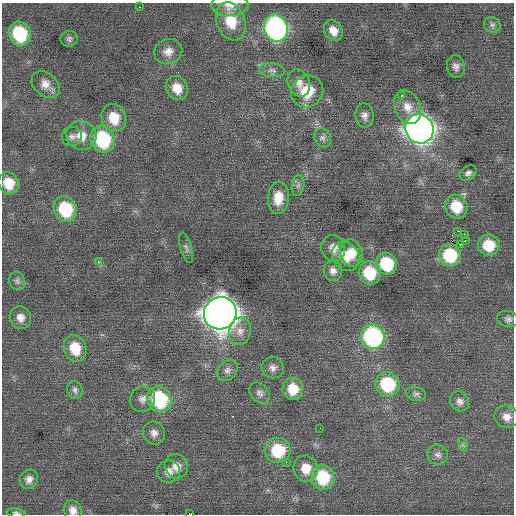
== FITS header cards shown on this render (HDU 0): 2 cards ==
NAXIS1  =                  512 / Axis length
NAXIS2  =                  512 / Axis length

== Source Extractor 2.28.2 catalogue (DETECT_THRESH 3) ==
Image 512 x 512 px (HDU 0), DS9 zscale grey, 1 PNG px = 1 image px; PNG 516 x 516 px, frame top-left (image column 1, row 512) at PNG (2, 3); each listed source drawn as its Kron ellipse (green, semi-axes under 4 px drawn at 4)
Background 0.0518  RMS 0.73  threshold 2.2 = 3 sigma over >= 5 px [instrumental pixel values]
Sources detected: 77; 1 with non-positive FLUX_AUTO (blend fragments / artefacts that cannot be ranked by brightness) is neither listed nor drawn; the other 76 listed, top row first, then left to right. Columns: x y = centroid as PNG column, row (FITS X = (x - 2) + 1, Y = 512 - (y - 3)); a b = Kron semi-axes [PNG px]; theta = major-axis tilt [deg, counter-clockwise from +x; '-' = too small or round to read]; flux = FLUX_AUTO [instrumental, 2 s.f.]
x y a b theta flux
230 5 18 11 2 680
139 7 2 2 - 44
231 21 20 14 -69 1400
492 25 8 7 - 150
276 28 14 11 -68 18000
333 31 11 9 -58 550
20 34 12 10 -67 3400
69 39 9 7 18 150
168 51 14 12 22 490
456 66 11 9 -82 250
272 70 13 7 -6 240
299 83 14 11 -67 440
46 84 16 11 -40 500
177 88 12 10 -58 740
307 91 17 15 38 1400
401 95 3 3 - 51
407 107 17 13 -67 690
364 116 12 9 -83 280
114 118 14 12 -68 1300
419 129 15 14 - 45000
72 136 10 9 - 260
81 136 15 14 - 810
323 138 10 8 -66 200
102 139 13 12 - 4400
468 173 9 7 31 190
9 183 11 10 - 1100
298 185 10 6 81 170
278 198 16 10 85 870
456 207 12 11 - 1500
65 209 13 11 -64 2800
458 231 2 2 - 7200
465 235 3 2 - 380
465 241 3 2 - 99
461 244 2 2 - 540
489 245 11 10 - 1300
186 248 15 5 -74 170
333 248 13 11 -69 500
351 253 13 11 -72 780
450 255 11 11 - 2500
346 256 15 13 -57 1000
98 262 3 2 - 350
386 264 11 10 - 2700
333 271 10 9 - 300
370 273 12 11 - 2000
17 281 9 7 -65 160
220 313 16 16 - 85000
20 318 11 10 - 400
508 319 11 8 -11 200
240 331 14 11 76 440
373 337 12 11 - 9200
75 348 14 11 -72 1300
273 368 11 10 - 300
227 370 12 9 50 280
388 384 12 11 - 3200
293 389 11 10 - 1200
75 390 9 7 -73 180
260 393 12 8 -48 240
416 394 10 7 -13 180
142 399 13 12 - 380
159 399 13 11 -64 4400
460 401 10 9 - 260
506 417 12 11 - 430
320 428 2 2 - 36
154 433 11 11 - 340
463 445 7 4 -71 100
278 450 12 12 - 2300
438 455 10 10 - 260
286 462 3 3 - 32
176 466 12 11 - 480
306 468 13 12 - 910
168 472 11 11 - 410
323 477 13 11 -61 2700
29 479 10 9 - 310
73 510 10 9 - 350
16 513 9 4 -7 120
189 514 4 2 - 2200
At the frame edge (FLAGS 8, measured only in part): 4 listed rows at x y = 230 5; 73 510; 16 513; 189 514
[1 non-positive-flux detection neither listed nor drawn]